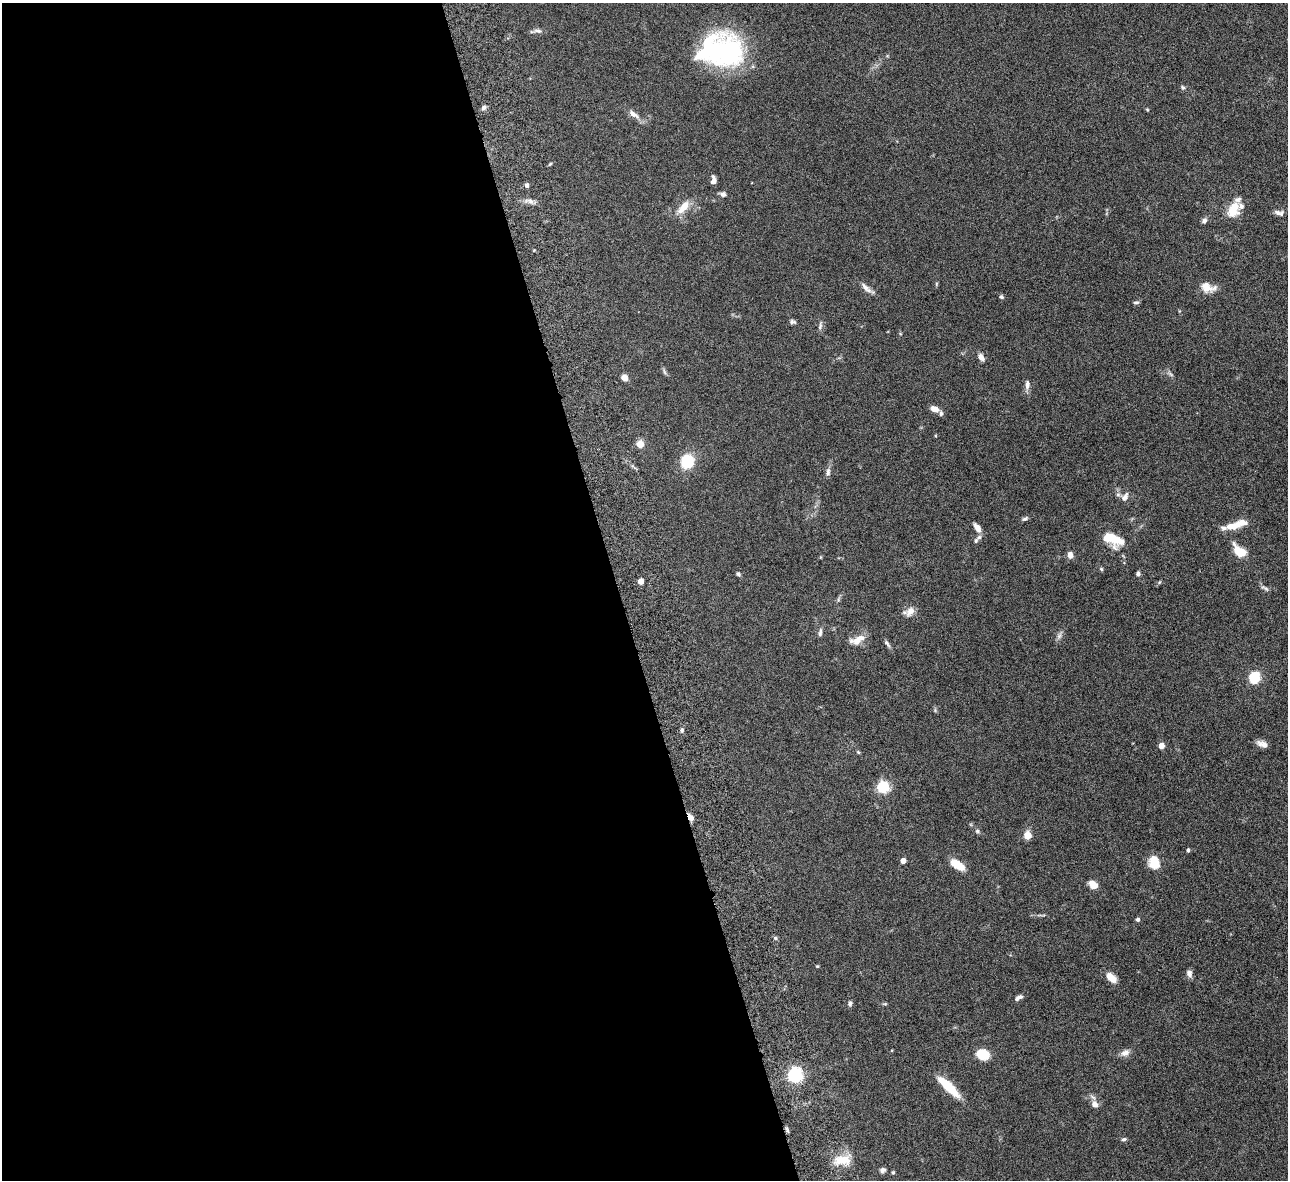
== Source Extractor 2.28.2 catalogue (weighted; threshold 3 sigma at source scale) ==
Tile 9 of 4 x 4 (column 1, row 3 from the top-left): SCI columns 56-1341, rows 1464-2641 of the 5257 x 5162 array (HDU 1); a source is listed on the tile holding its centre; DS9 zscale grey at full resolution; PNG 1290 x 1182 px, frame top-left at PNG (2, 3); no overlay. Shown black and unused: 48% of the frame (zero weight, under 6 of 12 exposures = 3% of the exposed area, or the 3 px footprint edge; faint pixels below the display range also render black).
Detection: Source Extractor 2.28.2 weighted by HDU 2 'WHT'; one run over the whole footprint, this tile lists its part. Background 0.125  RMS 0.0034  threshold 0.0139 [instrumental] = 3 sigma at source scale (4.09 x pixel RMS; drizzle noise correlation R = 1.36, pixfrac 0.8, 0.05/0.05 arcsec/px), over >= 5 px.
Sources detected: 88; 1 inside a brighter object's white glare — not listed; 5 inside a brighter listed object's ellipse — not listed separately; the other 82 listed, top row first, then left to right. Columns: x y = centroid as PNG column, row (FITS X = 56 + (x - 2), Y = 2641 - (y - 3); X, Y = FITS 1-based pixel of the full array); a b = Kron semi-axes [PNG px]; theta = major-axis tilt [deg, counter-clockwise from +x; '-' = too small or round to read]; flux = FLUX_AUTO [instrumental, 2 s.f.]
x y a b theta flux
537 30 11 6 -9 1
724 50 45 35 -3 44
1183 87 6 5 - 0.57
484 108 6 5 - 0.82
1147 109 5 3 - 0.31
634 114 15 7 -34 1.9
550 164 6 3 44 0.33
713 180 10 5 87 1.3
527 185 4 4 - 1.2
723 194 7 6 - 0.92
531 201 9 6 -27 1.2
683 207 21 9 47 4
1233 209 16 11 67 7.1
1279 213 12 6 -13 1.2
1204 221 7 6 - 1
936 284 6 4 72 0.33
865 287 18 7 -44 1.7
1206 287 16 13 -36 3.2
1001 297 5 5 - 0.54
1136 302 8 4 4 0.54
793 322 8 5 -8 0.68
820 326 10 5 72 0.83
981 357 9 6 -56 1.5
664 372 9 4 -76 0.54
1170 374 9 4 -42 0.66
624 378 6 6 - 2
1027 385 13 6 86 1.3
935 409 8 6 -23 2.6
640 444 5 5 - 8.3
687 461 11 10 - 13
828 472 12 6 83 1.1
1125 497 13 8 59 1.6
1025 519 8 5 24 0.7
1233 526 19 8 12 4.3
977 528 10 6 -56 2
979 537 6 6 - 0.67
1112 539 20 10 -25 10
1239 551 18 10 -46 5.3
1070 555 7 6 - 1.8
1101 569 5 4 - 0.39
1138 573 5 5 - 0.66
738 574 6 4 -51 0.57
641 581 4 4 - 3.8
1265 588 13 4 -34 0.8
838 600 8 3 71 0.56
910 611 13 9 46 2.4
820 632 12 5 82 0.84
1059 636 9 6 63 0.97
857 640 20 9 22 3.4
887 644 11 5 -52 0.81
1254 678 7 6 - 20
682 730 6 5 - 0.7
1262 744 14 7 -19 1.8
1161 746 4 4 - 3.5
858 752 6 3 -45 0.34
883 787 5 5 - 38
691 817 8 5 -57 2
977 831 7 5 -16 0.58
1027 835 9 8 - 2.6
1188 850 4 3 - 0.66
903 861 5 4 - 1.7
1154 863 13 10 -82 5.9
957 865 15 7 -31 5.8
1093 885 9 7 -42 3.3
1138 919 5 5 - 0.69
775 938 6 5 - 0.52
817 966 4 3 - 0.3
1189 973 9 7 -72 1.2
1111 978 12 7 -44 3.6
1018 998 10 5 29 1.1
850 1003 6 5 - 0.74
885 1004 6 4 -17 0.35
1125 1053 12 8 26 1.7
983 1054 14 11 -19 5.3
795 1075 6 6 - 83
948 1087 28 8 -43 9.4
1095 1104 9 7 -63 1.8
787 1130 9 3 -68 0.51
1124 1139 6 4 15 0.51
842 1160 22 11 1 5.8
883 1170 7 6 - 0.89
893 1172 5 4 - 0.38
Overlapping masked pixels (flux is a lower limit): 2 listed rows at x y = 691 817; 787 1130